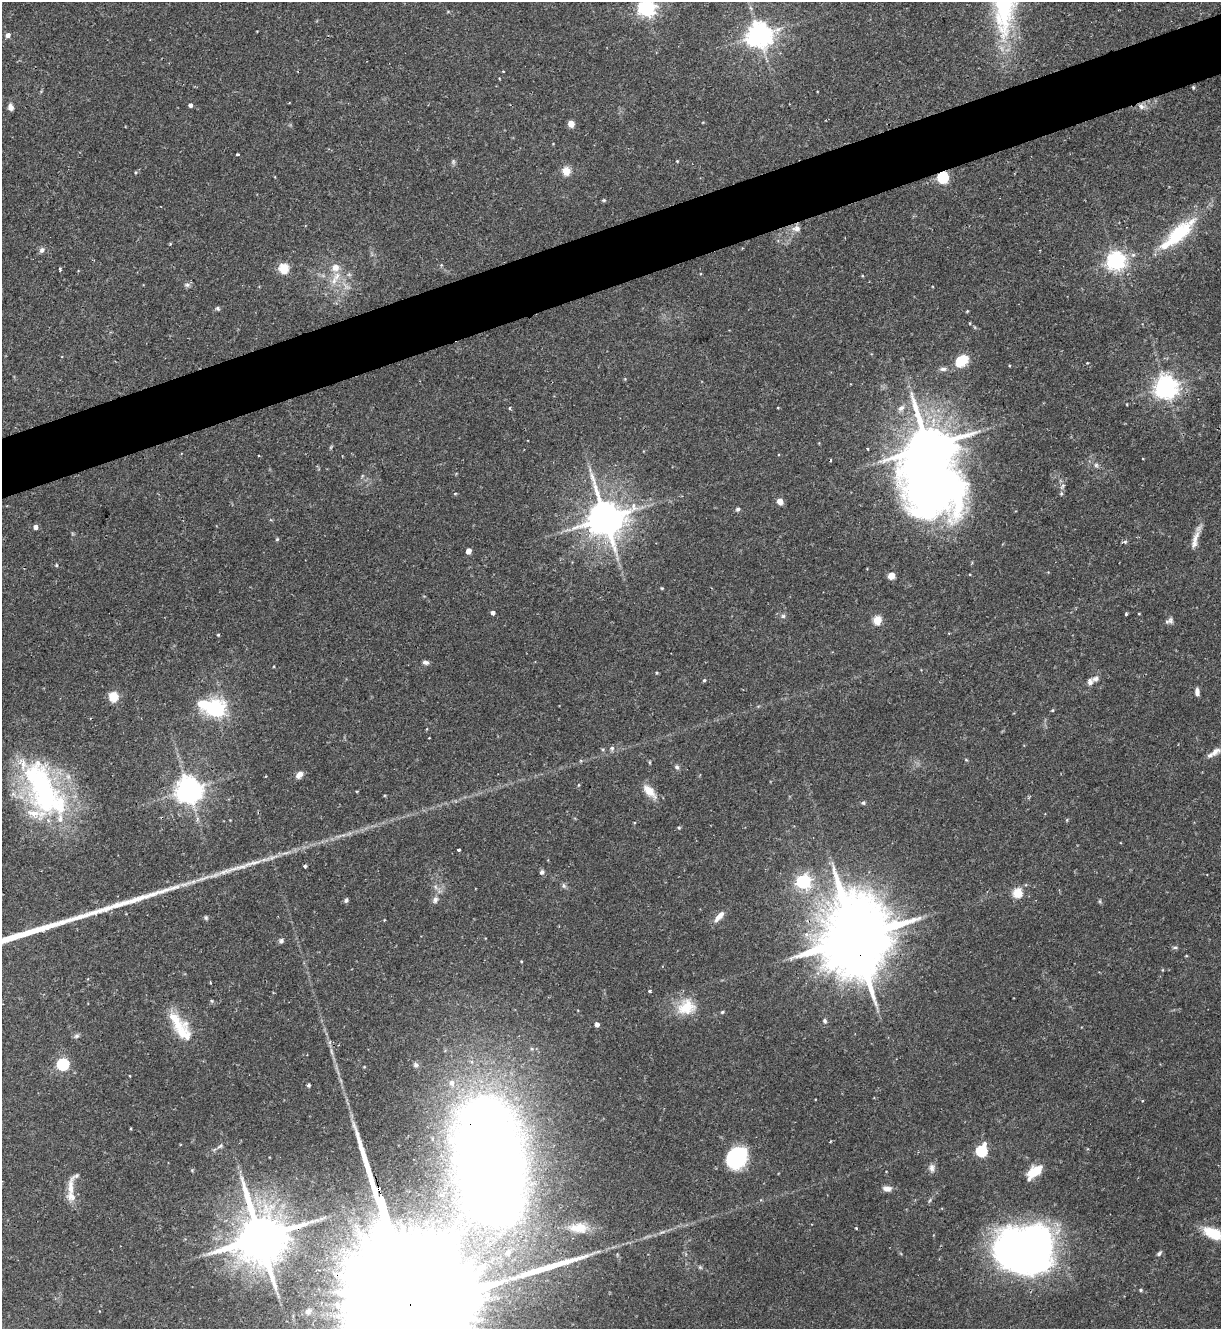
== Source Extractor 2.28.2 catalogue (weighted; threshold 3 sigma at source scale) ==
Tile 10 of 4 x 4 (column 2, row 3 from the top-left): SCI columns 1365-2583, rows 1328-2654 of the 5293 x 5308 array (HDU 1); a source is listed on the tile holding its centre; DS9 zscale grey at full resolution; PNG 1223 x 1331 px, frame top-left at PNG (2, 2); no overlay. Shown black and unused: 5% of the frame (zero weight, under 2 of 3 exposures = <1% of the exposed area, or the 3 px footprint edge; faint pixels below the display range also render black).
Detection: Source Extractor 2.28.2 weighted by HDU 2 'WHT'; one run over the whole footprint, this tile lists its part. Background 0.0844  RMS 0.0045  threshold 0.0203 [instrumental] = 3 sigma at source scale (4.5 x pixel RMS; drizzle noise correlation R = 1.50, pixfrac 1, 0.05/0.05 arcsec/px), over >= 5 px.
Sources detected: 135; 1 too faint to see at this stretch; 4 inside a brighter object's white glare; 1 cosmic-ray / hot-pixel residue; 3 long thin detections or spike segments (spike, bleed or trail) — not listed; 9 inside a brighter listed object's ellipse — not listed separately; the other 117 listed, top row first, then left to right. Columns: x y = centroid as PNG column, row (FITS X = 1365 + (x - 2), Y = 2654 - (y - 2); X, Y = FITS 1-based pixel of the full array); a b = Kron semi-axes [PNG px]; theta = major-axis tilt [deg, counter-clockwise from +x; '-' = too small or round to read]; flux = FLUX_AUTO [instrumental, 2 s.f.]
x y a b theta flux
647 8 6 6 - 170
8 35 6 5 - 1.9
759 35 8 8 - 510
1193 87 4 4 - 0.5
190 105 4 4 - 1.7
1141 106 9 7 -61 1.8
11 107 7 5 -68 2.3
571 124 5 4 - 7.8
553 144 4 2 - 0.28
237 154 3 2 - 0.62
677 161 4 3 - 0.4
453 162 7 5 -84 0.89
566 171 5 5 - 17
136 172 4 3 - 0.44
943 177 6 5 - 53
604 200 5 4 - 0.54
796 228 12 9 1 2.7
1178 234 52 19 43 27
42 250 8 7 - 1.6
1116 261 6 6 - 230
284 268 5 5 - 30
60 270 4 3 - 0.81
337 276 14 8 68 4.8
187 285 9 6 9 1.2
218 308 6 5 - 0.82
967 311 4 4 - 0.4
961 361 14 10 43 10
1088 363 3 3 - 0.43
943 369 10 5 0 1.6
1166 387 7 7 - 390
778 407 3 2 - 0.37
510 408 4 3 - 0.68
901 408 10 7 43 2
928 447 13 11 -87 2000
1063 485 6 4 19 0.72
455 494 4 3 - 0.41
780 501 6 5 - 3.9
738 509 6 5 - 0.93
605 518 11 10 - 1300
35 527 4 4 - 2
277 539 5 3 - 0.46
1195 540 28 7 74 4.1
1125 542 5 4 - 1
468 551 4 4 - 4.4
56 565 4 4 - 0.44
891 576 7 6 - 3.4
662 588 5 3 - 0.42
493 613 4 4 - 1.5
1126 614 3 3 - 0.65
783 616 6 6 - 0.9
877 620 5 5 - 20
1170 621 8 7 - 1.3
949 633 3 2 - 0.39
218 635 4 3 - 0.48
425 662 8 5 -7 1.4
704 680 4 3 - 0.62
1090 682 8 7 - 1.8
1197 692 8 5 -87 2.1
113 696 5 5 - 24
215 709 7 7 - 160
1052 710 4 4 - 0.45
612 748 6 5 - 0.98
1215 752 15 8 29 2.6
966 760 5 3 - 0.41
677 767 7 5 -63 1.1
299 775 9 6 43 3.3
579 785 5 3 - 0.44
43 788 80 36 -64 95
188 790 8 8 - 570
649 791 22 10 -45 5.7
863 803 6 5 - 0.71
679 828 5 4 - 0.64
458 850 4 3 - 1.4
305 866 4 3 - 1.8
542 872 6 6 - 1.2
804 881 6 6 - 110
564 886 8 5 -82 1
1017 893 5 5 - 24
346 900 6 5 - 0.92
435 900 10 7 69 2
1100 901 6 4 72 0.55
719 916 15 6 48 4.1
206 918 6 4 -75 0.78
855 937 25 19 -81 5400
281 941 6 6 - 1.1
1175 947 6 4 0 0.72
521 961 4 3 - 0.37
210 983 3 2 - 0.49
650 991 3 3 - 1.8
212 1001 6 4 -71 0.53
686 1007 26 21 19 12
722 1012 4 4 - 0.57
825 1021 7 5 -66 0.88
597 1024 4 4 - 2.2
184 1034 44 23 -58 15
76 1036 8 5 16 1
63 1064 6 6 - 57
416 1065 7 7 - 1.3
308 1085 4 4 - 0.8
830 1142 4 3 - 0.42
220 1146 9 5 35 1.2
982 1151 6 5 - 51
737 1157 22 18 50 35
492 1166 113 58 -81 770
932 1168 12 7 -87 2
192 1170 5 4 - 0.49
1034 1172 16 8 39 11
71 1188 31 8 86 6.7
887 1189 10 6 -4 3
579 1228 25 13 1 8.6
856 1228 4 3 - 0.37
1213 1233 23 11 -25 14
260 1237 16 13 -77 2800
1024 1250 50 41 0 280
1159 1253 8 5 49 0.98
1141 1290 4 4 - 0.62
308 1311 8 7 - 1.9
Overlapping masked pixels (flux is a lower limit): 5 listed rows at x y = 943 177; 855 937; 492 1166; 260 1237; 1024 1250
Isophote crosses this tile's border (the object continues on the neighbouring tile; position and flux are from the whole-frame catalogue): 3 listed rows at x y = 647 8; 492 1166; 1213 1233